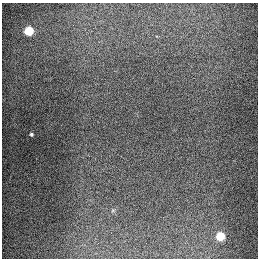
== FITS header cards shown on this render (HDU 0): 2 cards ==
NAXIS1  =                  256
NAXIS2  =                  256

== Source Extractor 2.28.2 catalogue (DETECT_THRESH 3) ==
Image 256 x 256 px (HDU 0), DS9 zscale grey, 1 PNG px = 1 image px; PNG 260 x 260 px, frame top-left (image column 1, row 256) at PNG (2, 3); no overlay
Background 1290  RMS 26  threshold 79.4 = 3 sigma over >= 5 px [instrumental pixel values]
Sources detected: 3; all 3 listed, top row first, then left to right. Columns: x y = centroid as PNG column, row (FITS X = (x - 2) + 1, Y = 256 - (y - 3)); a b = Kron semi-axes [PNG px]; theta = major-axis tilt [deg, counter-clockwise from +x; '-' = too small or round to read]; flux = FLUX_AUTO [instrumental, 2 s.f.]
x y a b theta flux
29 31 5 5 - 92000
31 134 3 3 - 2700
220 236 5 5 - 71000